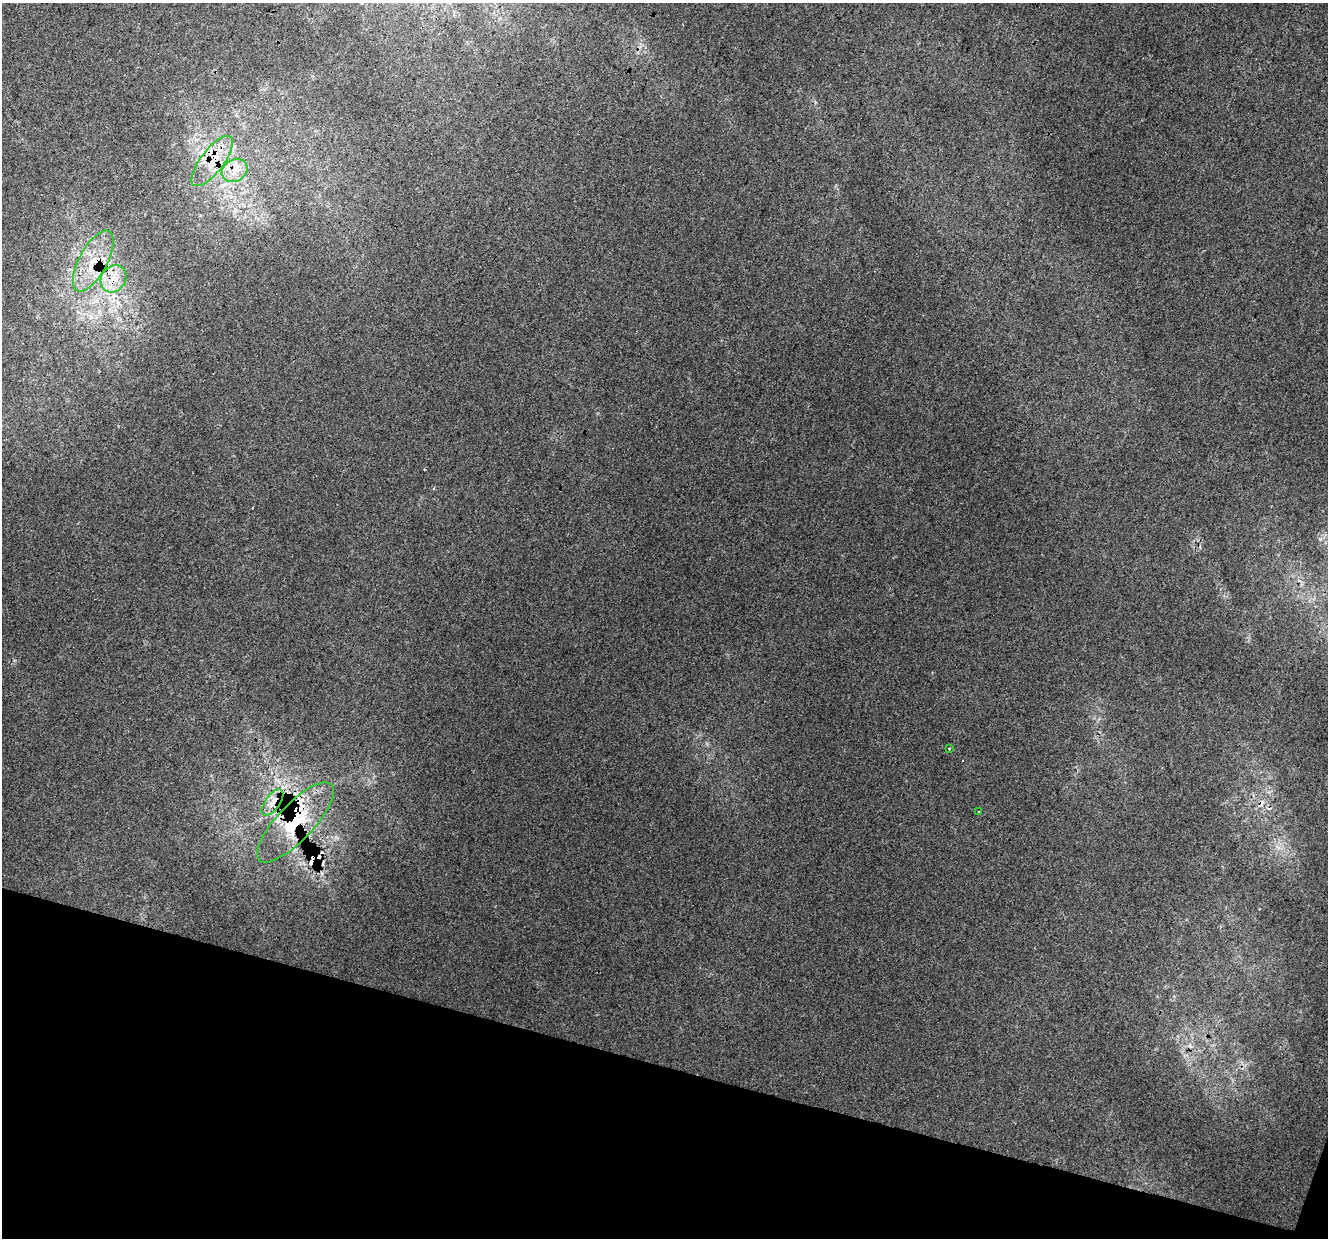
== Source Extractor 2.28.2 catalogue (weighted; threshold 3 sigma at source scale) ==
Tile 15 of 4 x 4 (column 3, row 4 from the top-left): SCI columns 2683-4008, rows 335-1570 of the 5354 x 5551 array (HDU 1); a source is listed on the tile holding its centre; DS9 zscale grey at full resolution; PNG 1330 x 1240 px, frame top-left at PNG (2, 3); each listed source drawn as its Kron ellipse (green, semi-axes under 4 px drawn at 4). Shown black and unused: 14% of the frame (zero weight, under 3 of 4 exposures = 5% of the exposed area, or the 3 px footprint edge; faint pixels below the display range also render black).
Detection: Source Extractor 2.28.2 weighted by HDU 2 'WHT'; one run over the whole footprint, this tile lists its part. Background 0.00884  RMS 0.0037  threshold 0.0168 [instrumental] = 3 sigma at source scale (4.5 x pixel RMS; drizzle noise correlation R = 1.50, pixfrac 1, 0.0396/0.0396 arcsec/px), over >= 5 px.
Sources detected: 15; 5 cosmic-ray / hot-pixel residue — neither listed nor drawn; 2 inside a brighter listed object's ellipse — not listed separately; the other 8 listed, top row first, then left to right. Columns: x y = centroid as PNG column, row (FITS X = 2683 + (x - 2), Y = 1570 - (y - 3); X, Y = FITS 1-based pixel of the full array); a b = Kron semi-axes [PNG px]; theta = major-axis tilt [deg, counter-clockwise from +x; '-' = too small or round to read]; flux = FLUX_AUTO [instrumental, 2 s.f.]
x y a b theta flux
212 161 30 11 53 10
235 170 13 11 31 4.9
93 261 34 14 61 13
114 279 14 12 53 5.9
949 748 3 2 - 0.56
273 802 15 7 53 3.8
978 812 3 2 - 0.55
295 822 52 18 47 23
Overlapping masked pixels (flux is a lower limit): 5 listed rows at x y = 212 161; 93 261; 114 279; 273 802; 295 822